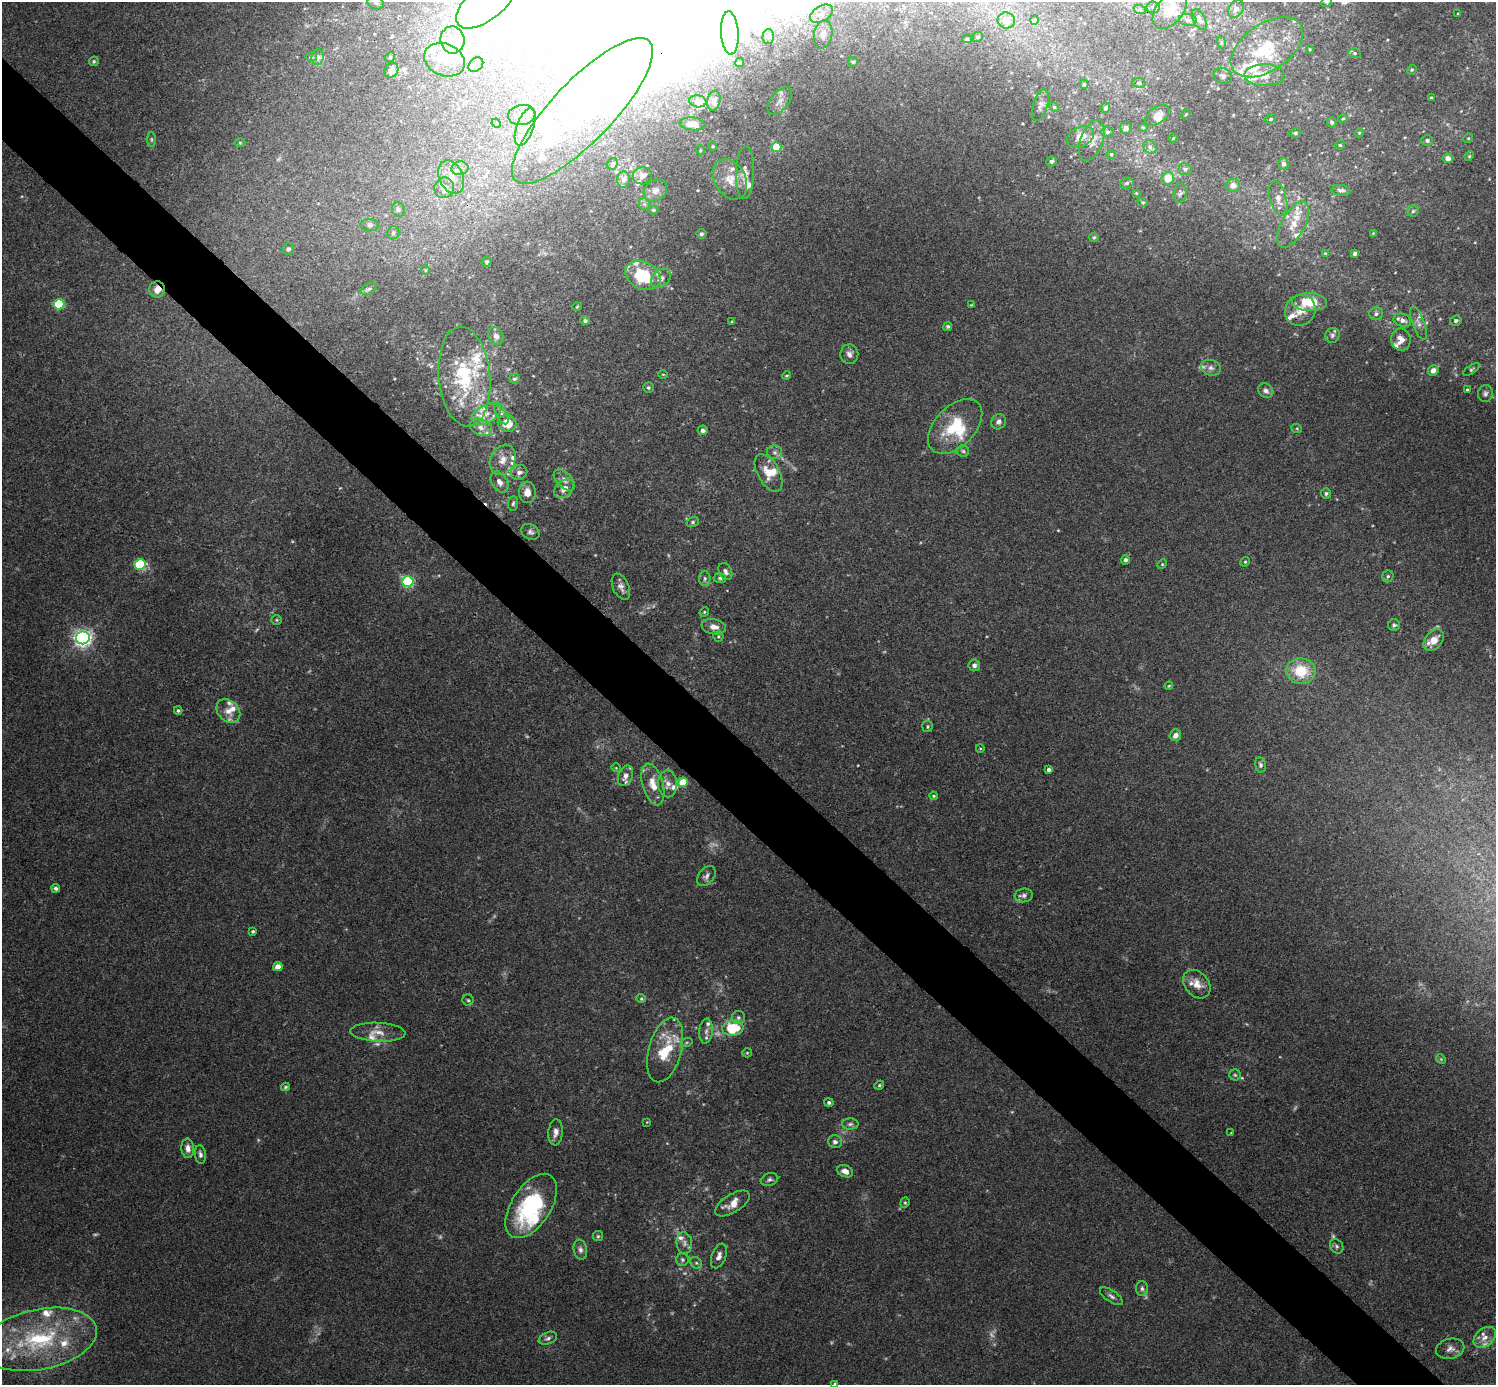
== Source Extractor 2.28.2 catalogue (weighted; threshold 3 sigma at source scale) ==
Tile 11 of 4 x 4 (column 3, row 3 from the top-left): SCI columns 2997-4490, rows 1683-3065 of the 5988 x 5988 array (HDU 1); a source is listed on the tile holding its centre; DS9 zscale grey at full resolution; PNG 1498 x 1387 px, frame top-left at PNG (2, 2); each listed source drawn as its Kron ellipse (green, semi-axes under 4 px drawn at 4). Shown black and unused: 5% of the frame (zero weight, under 3 of 4 exposures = <1% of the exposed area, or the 3 px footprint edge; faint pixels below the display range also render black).
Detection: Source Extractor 2.28.2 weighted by HDU 2 'WHT'; one run over the whole footprint, this tile lists its part. Background 0.0533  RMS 0.005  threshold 0.0225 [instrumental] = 3 sigma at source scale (4.5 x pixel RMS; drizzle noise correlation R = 1.50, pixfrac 1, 0.05/0.05 arcsec/px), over >= 5 px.
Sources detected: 344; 19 too faint to see at this stretch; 29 inside a brighter object's white glare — neither listed nor drawn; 56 inside a brighter listed object's ellipse — not listed separately; the other 240 listed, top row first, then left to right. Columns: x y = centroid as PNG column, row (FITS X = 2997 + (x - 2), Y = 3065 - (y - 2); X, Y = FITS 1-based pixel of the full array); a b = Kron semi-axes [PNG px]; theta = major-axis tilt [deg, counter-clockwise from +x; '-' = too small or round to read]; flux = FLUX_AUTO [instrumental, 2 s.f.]
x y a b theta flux
1327 2 5 4 - 0.84
376 3 8 6 -26 1.5
486 3 35 17 38 22
1153 7 6 6 - 1.4
1236 9 10 7 54 2.5
1140 10 6 4 -19 0.97
1170 10 21 13 51 13
821 14 12 7 30 3.7
1458 14 3 3 - 0.81
1006 20 9 8 - 4.3
1035 20 5 3 - 0.47
1188 20 9 6 -9 1.9
1199 20 11 6 -63 2.5
730 33 22 9 -86 15
823 34 14 9 81 4
768 36 7 5 88 1.4
978 37 5 5 - 1
967 39 5 4 - 0.76
452 40 13 12 - 7.1
1221 42 6 4 -73 0.79
1267 47 40 23 34 34
1310 49 3 3 - 0.49
1354 53 6 5 - 0.92
311 57 6 5 - 1.1
318 57 8 6 85 1.9
390 57 5 4 - 0.69
444 60 21 16 -23 7.6
94 61 5 4 - 0.71
853 62 5 4 - 0.72
740 63 5 4 - 1
476 65 8 6 44 1.6
391 70 8 6 57 3.9
1412 70 5 4 - 0.6
1264 75 20 11 1 10
1223 76 9 7 -28 1.7
1139 83 6 5 - 0.87
1084 84 4 4 - 0.67
1431 97 3 3 - 0.54
698 101 9 6 -8 2.7
714 101 10 6 78 2.2
780 101 16 9 51 4
1040 105 16 7 73 2.8
1054 107 5 4 - 0.62
1106 108 5 4 - 1.4
582 111 97 30 46 89
1186 114 5 3 - 0.53
522 115 14 10 9 4.5
1157 115 13 8 37 4.7
1271 119 5 3 - 0.61
1343 119 5 3 - 0.51
1332 122 5 4 - 1.2
496 123 5 4 - 0.54
692 124 12 6 -6 5.5
525 127 19 8 70 6.7
1143 127 5 3 - 0.5
1126 128 6 5 - 1.6
1107 132 6 5 - 1.1
1295 133 6 4 15 0.89
1359 133 5 3 - 0.47
1080 137 14 10 26 5.1
1173 138 5 4 - 0.45
1468 138 5 4 - 0.56
151 139 7 4 -90 0.78
1092 140 21 11 69 5.2
1427 140 6 5 - 1.2
240 143 5 3 - 0.49
1340 145 5 4 - 0.67
713 146 4 4 - 0.62
776 147 5 5 - 15
1150 147 7 6 - 1.4
700 150 5 3 - 0.52
1111 154 4 4 - 0.63
1469 156 5 4 - 0.56
1448 158 5 5 - 3
1051 161 5 5 - 1.3
612 164 6 5 - 1.1
1283 164 6 5 - 1.8
460 168 8 7 - 2.3
1185 169 6 6 - 1.4
745 173 26 9 88 4.8
642 176 9 8 - 2.7
451 177 17 12 -65 7.6
1168 178 6 6 - 7.9
623 179 8 6 86 2.2
730 179 21 15 -60 9.2
1127 183 7 5 17 0.98
1233 185 7 6 - 3.5
444 188 10 10 - 4.2
655 190 12 10 38 3.3
1341 190 9 5 -7 1.6
1136 193 4 3 - 0.42
1180 193 9 6 81 1.4
1278 198 17 8 -75 4.4
1143 202 5 4 - 0.58
644 204 6 5 - 1.2
398 209 7 6 - 1.4
653 210 5 4 - 0.86
1413 211 6 5 - 1
370 225 9 6 -2 1.7
1293 225 25 11 62 9.4
393 233 6 6 - 1.6
1373 233 4 3 - 0.45
701 234 5 4 - 1
1094 237 4 4 - 0.68
288 249 6 5 - 1.4
1325 253 4 3 - 0.43
1355 253 4 4 - 2
487 262 5 5 - 0.74
425 270 4 4 - 0.55
643 276 18 13 -25 27
661 278 11 8 46 3.3
157 289 8 8 - 4.9
369 289 8 5 26 1.3
1309 302 17 9 -1 13
59 304 5 5 - 36
971 305 4 3 - 0.44
577 307 5 3 - 0.46
1300 310 16 15 - 6.3
1376 314 7 6 - 1.6
1402 320 9 6 -21 2.6
585 321 4 4 - 1
1456 321 6 5 - 1.4
732 322 4 3 - 0.53
1418 323 17 6 -70 2.8
948 326 4 4 - 0.81
1332 335 8 7 - 1.6
496 336 9 7 -64 2.7
1401 340 11 9 -84 4.9
849 354 10 9 - 2.6
1211 368 10 8 -17 2.2
1471 369 9 4 34 0.9
1433 370 5 5 - 2.3
663 374 5 3 - 0.43
787 375 4 3 - 0.59
464 377 50 25 -85 40
514 379 5 4 - 1
648 388 5 5 - 0.97
1467 390 3 2 - 0.5
1266 391 8 6 -39 2.2
1485 394 8 7 - 1.7
501 413 12 5 -63 2.1
486 414 15 9 26 5.3
998 422 8 7 - 2.1
507 423 9 8 - 10
955 426 33 20 45 24
481 427 12 8 -22 3.5
1297 429 5 3 - 0.45
703 430 5 5 - 1.6
963 451 6 6 - 1
775 452 7 7 - 1.7
503 460 16 12 63 6.6
519 472 8 7 - 2.6
769 473 21 11 -61 7.2
564 480 13 7 -45 2.8
499 482 11 7 -57 3.3
564 489 11 8 40 4.1
527 492 11 8 -85 4.8
1326 493 5 5 - 1.1
513 503 7 5 85 1
693 522 6 5 - 0.91
530 532 9 7 -29 1.7
1125 560 5 4 - 1.4
1245 562 5 4 - 0.63
1162 564 5 4 - 0.57
140 565 6 5 - 43
725 571 9 6 -63 1.9
1388 576 6 5 - 0.99
705 578 8 5 -90 1.5
720 578 6 5 - 1
408 582 6 5 - 67
621 587 14 8 -65 2.7
704 612 5 4 - 0.61
277 620 5 4 - 0.64
1394 625 6 6 - 1.1
714 627 12 7 -10 3.5
718 636 5 5 - 0.73
83 638 7 6 - 210
1434 640 12 8 48 5.1
974 665 6 5 - 1.7
1301 671 15 12 -6 17
1169 686 4 3 - 0.46
178 711 4 4 - 0.94
228 711 13 10 -43 5.2
927 727 5 5 - 0.91
1175 735 6 5 - 2.9
980 748 4 3 - 0.39
1260 765 7 5 -78 1.2
616 768 5 3 - 0.37
1049 770 4 4 - 1.8
625 776 11 7 65 3.3
683 782 5 5 - 16
653 784 21 10 -74 7.9
667 784 13 9 -88 3.8
933 796 4 3 - 0.66
706 876 11 7 51 2
56 888 4 4 - 1.2
1024 895 9 7 6 1.8
253 931 3 3 - 0.74
278 967 5 4 - 7
1197 984 16 11 -48 5.9
641 998 4 4 - 0.59
468 1000 5 5 - 0.85
738 1018 6 6 - 1.2
733 1028 10 7 5 23
706 1031 12 6 85 2.7
378 1032 27 9 -3 6
687 1042 6 3 19 0.63
665 1050 33 16 74 22
747 1053 5 4 - 0.56
1441 1059 5 4 - 0.6
1235 1075 5 5 - 0.82
879 1085 5 4 - 0.69
285 1087 4 3 - 0.67
829 1102 5 4 - 1.2
647 1122 3 2 - 0.31
850 1124 8 5 1 1.3
556 1132 13 7 84 2.9
1231 1133 3 2 - 0.27
835 1142 7 6 - 1.7
188 1148 10 6 -86 2.7
200 1154 9 5 -83 1.7
845 1171 8 6 -24 3.1
769 1179 9 6 16 1.5
732 1203 20 9 32 5.8
905 1203 5 4 - 0.64
531 1206 36 19 57 49
598 1236 5 5 - 0.67
684 1243 11 8 -84 2.7
1337 1246 8 6 -55 1.2
580 1250 10 6 -78 1.8
719 1256 13 7 69 3
682 1260 6 6 - 1.1
696 1263 6 5 - 0.98
1142 1289 7 6 - 1.4
1111 1296 13 5 -34 1.8
1485 1337 12 8 40 3.8
548 1338 9 6 23 1.5
40 1339 58 30 12 56
1450 1349 14 10 13 3.2
835 1384 4 3 - 1.4
Overlapping masked pixels (flux is a lower limit): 1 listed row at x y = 157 289
Isophote crosses this tile's border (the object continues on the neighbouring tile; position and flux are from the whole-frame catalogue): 4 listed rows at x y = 1327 2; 376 3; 486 3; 835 1384